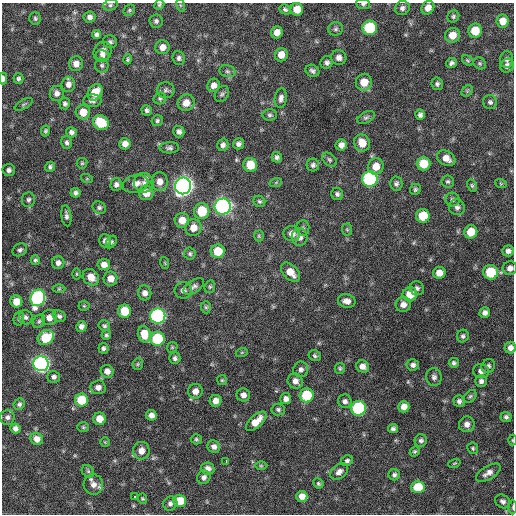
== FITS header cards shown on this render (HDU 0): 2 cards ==
NAXIS1  =                  512 / Axis length
NAXIS2  =                  512 / Axis length

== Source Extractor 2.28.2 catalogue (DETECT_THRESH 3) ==
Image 512 x 512 px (HDU 0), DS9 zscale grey, 1 PNG px = 1 image px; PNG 516 x 516 px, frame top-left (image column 1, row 512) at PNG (2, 3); each listed source drawn as its Kron ellipse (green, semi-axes under 4 px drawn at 4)
Background 586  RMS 18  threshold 54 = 3 sigma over >= 5 px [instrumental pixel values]
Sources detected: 234; all 234 listed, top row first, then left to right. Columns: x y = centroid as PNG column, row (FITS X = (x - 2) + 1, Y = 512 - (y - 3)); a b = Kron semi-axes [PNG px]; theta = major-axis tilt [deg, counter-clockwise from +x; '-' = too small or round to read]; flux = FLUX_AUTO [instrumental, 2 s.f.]
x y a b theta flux
363 4 7 5 -6 2600
110 5 7 5 17 2700
159 5 5 4 - 1800
180 5 6 4 -71 1600
402 8 7 7 - 4200
428 8 7 6 - 8600
285 9 6 4 -33 2300
297 9 6 6 - 15000
129 10 6 5 - 2000
453 16 6 5 - 2400
89 17 6 5 - 4500
35 18 6 6 - 2300
156 21 6 6 - 2900
503 21 6 6 - 12000
370 28 7 7 - 73000
336 29 7 6 - 2900
475 31 7 7 - 23000
277 32 6 6 - 8800
96 34 5 4 - 3400
452 35 7 7 - 14000
110 42 7 6 - 3000
162 47 7 7 - 8100
102 52 10 8 68 7800
281 55 7 6 - 11000
102 56 7 5 -11 3800
179 58 7 6 - 3600
339 58 8 7 - 5600
128 59 5 3 - 1900
507 59 8 6 89 3800
468 60 6 4 -35 1600
327 62 6 6 - 3500
451 63 6 5 - 3200
480 63 7 5 -45 2000
76 64 7 7 - 7500
102 65 7 7 - 2800
507 66 7 6 - 4900
227 71 8 6 -15 3000
312 71 7 6 - 3400
18 78 5 5 - 2600
3 79 6 3 89 4400
364 82 8 8 - 17000
68 84 7 6 - 6400
437 84 6 5 - 3000
213 85 7 6 - 6300
166 90 9 8 - 3800
467 91 6 5 - 1900
95 92 9 6 54 21000
57 93 8 7 - 5600
222 94 9 6 58 2500
160 98 6 6 - 2400
281 98 10 6 81 4600
92 101 9 6 2 3800
490 102 7 7 - 3100
186 103 9 8 - 11000
24 104 10 4 31 2300
65 104 6 5 - 2800
147 110 5 5 - 2900
83 112 7 7 - 16000
270 115 7 5 3 2600
420 115 5 4 - 3500
366 118 9 5 26 3000
157 121 6 5 - 2500
101 123 8 7 - 39000
45 131 5 4 - 2100
71 132 5 5 - 3800
179 132 6 5 - 3800
67 142 6 5 - 3100
362 143 9 7 -63 16000
125 144 5 5 - 8100
238 144 6 5 - 3900
223 145 6 5 - 4100
341 145 6 5 - 6200
169 148 10 5 1 3500
277 157 5 5 - 3300
446 158 10 7 -30 9500
329 160 8 6 -40 2800
82 163 5 5 - 1800
423 164 7 7 - 24000
250 165 7 7 - 24000
313 165 6 6 - 3300
376 166 8 7 - 14000
50 167 5 5 - 2500
9 170 6 6 - 3800
87 179 6 4 -18 1500
370 179 8 7 - 230000
448 181 6 6 - 2300
160 182 9 8 - 9200
276 182 6 4 20 1600
144 183 10 9 - 7100
136 184 13 8 15 9900
396 184 7 6 - 3100
501 184 6 3 -19 1400
116 185 6 6 - 3800
183 186 8 8 - 890000
472 186 6 4 -63 1900
415 189 6 5 - 2300
76 193 5 4 - 3100
146 193 7 7 - 17000
337 194 6 6 - 2900
452 199 7 7 - 3400
28 200 7 6 - 3500
259 201 6 5 - 2200
223 206 8 8 - 500000
457 207 8 8 - 4700
99 208 7 6 - 2800
202 211 8 7 - 35000
66 216 10 5 -82 3900
423 216 7 6 - 33000
182 220 7 7 - 12000
193 227 8 8 - 12000
303 228 7 6 - 2600
347 230 6 5 - 1800
471 232 7 6 - 21000
292 234 8 7 - 7500
259 236 5 5 - 1700
299 237 8 8 - 7100
105 241 6 6 - 4200
111 242 7 5 60 2400
20 250 8 6 31 3300
218 251 7 7 - 29000
508 251 6 5 - 4700
190 254 6 6 - 2300
35 260 4 4 - 2200
58 263 6 6 - 4800
165 263 6 3 -72 1300
104 265 6 5 - 8200
510 268 7 7 - 5900
291 272 11 7 -47 14000
490 272 7 7 - 46000
439 273 6 6 - 10000
77 274 6 4 90 1200
91 277 9 7 -45 12000
110 279 7 7 - 10000
194 286 11 6 33 4300
210 287 6 5 - 2000
417 288 7 7 - 3700
59 289 6 4 0 1700
183 290 8 8 - 5500
145 293 7 6 - 6200
410 294 7 7 - 21000
38 298 8 7 - 240000
347 301 9 6 -12 6900
16 302 6 6 - 14000
403 304 8 7 - 7200
84 306 5 5 - 1500
206 307 6 5 - 2200
124 311 6 6 - 31000
485 313 5 5 - 4800
59 316 7 5 -28 3200
158 316 7 7 - 320000
26 317 7 7 - 3300
49 317 8 7 - 8700
19 318 7 5 77 2300
39 321 7 5 56 2300
81 326 5 5 - 4900
104 326 6 5 - 2500
144 334 8 6 -75 19000
106 335 5 4 - 2000
463 336 6 6 - 2600
46 338 8 7 - 42000
157 339 7 7 - 74000
172 347 6 5 - 1800
103 348 5 5 - 3000
510 348 6 5 - 5300
242 352 6 4 19 1400
315 356 6 5 - 2400
175 358 6 5 - 3300
454 363 5 5 - 2600
41 364 7 7 - 430000
138 364 6 5 - 1800
413 365 6 5 - 4000
362 366 6 6 - 7000
488 366 7 6 - 3500
340 368 5 5 - 2100
301 369 8 7 - 4400
107 371 6 6 - 6400
481 371 8 7 - 5800
54 377 6 6 - 3500
434 377 9 7 -79 4400
222 380 5 5 - 1600
295 381 8 7 - 6600
481 381 6 5 - 3900
98 387 7 7 - 5900
195 391 7 7 - 7800
243 395 7 6 - 6300
306 395 7 7 - 53000
470 396 7 5 48 2300
286 399 5 5 - 5100
82 400 6 6 - 41000
216 401 6 5 - 7400
345 401 7 6 - 4400
459 401 6 5 - 3500
19 404 6 5 - 2600
404 407 6 5 - 8400
359 408 7 7 - 150000
278 409 7 6 - 2800
151 415 5 5 - 6100
7 417 7 7 - 4200
506 417 5 5 - 3100
99 419 6 6 - 15000
256 421 13 6 43 15000
467 424 8 7 - 7100
83 427 6 5 - 1700
15 429 5 5 - 4700
393 429 5 4 - 3100
37 439 6 6 - 8600
196 439 5 5 - 2000
421 440 6 6 - 3200
512 440 5 3 - 1200
105 442 5 5 - 1400
214 447 6 6 - 5100
473 448 6 5 - 2000
141 451 9 8 - 10000
415 451 5 4 - 1800
226 461 3 2 - 4600
347 461 6 5 - 2700
454 463 6 4 20 1300
261 466 6 4 0 1500
208 469 6 6 - 5600
88 471 7 5 -44 2300
339 472 10 6 37 5800
488 473 14 6 31 7500
394 475 6 5 - 2900
204 477 7 6 - 4400
318 483 5 4 - 1900
93 484 10 9 - 7900
418 487 6 6 - 40000
302 496 5 5 - 8800
134 497 3 3 - 8000
142 499 5 4 - 1500
180 501 6 6 - 26000
503 501 8 6 -32 4100
170 504 7 6 - 3900
513 507 7 3 90 1900
At the frame edge (FLAGS 8, measured only in part): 8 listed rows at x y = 363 4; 110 5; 159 5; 3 79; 510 268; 510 348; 512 440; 513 507